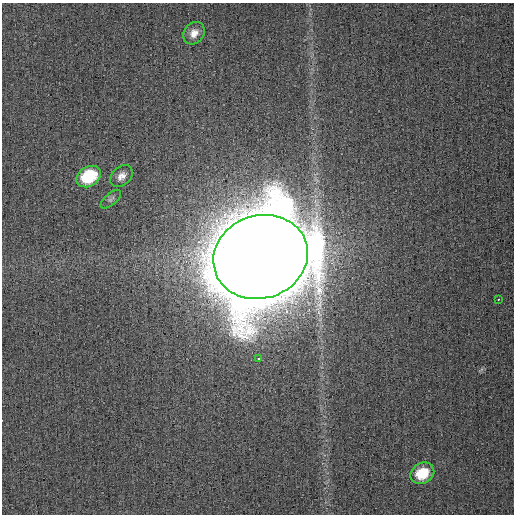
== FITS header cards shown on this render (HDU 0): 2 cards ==
NAXIS1  =                  512
NAXIS2  =                  512

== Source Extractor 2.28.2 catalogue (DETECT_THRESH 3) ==
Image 512 x 512 px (HDU 0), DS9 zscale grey, 1 PNG px = 1 image px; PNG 516 x 516 px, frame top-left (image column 1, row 512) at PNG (2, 3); each listed source drawn as its Kron ellipse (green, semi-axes under 4 px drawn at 4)
Background 0.00109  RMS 0.0028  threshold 0.00847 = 3 sigma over >= 5 px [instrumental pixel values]
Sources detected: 8; all 8 listed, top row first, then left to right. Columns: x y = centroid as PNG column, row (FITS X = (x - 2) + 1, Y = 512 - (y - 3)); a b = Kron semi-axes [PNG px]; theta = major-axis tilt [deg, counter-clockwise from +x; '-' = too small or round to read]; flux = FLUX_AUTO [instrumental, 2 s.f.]
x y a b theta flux
194 33 12 10 52 1.7
121 176 12 9 43 1.4
89 177 13 10 31 11
111 199 12 6 40 0.53
261 257 48 41 18 7500
498 299 3 2 - 0.35
258 358 3 3 - 3.4
422 473 12 10 30 5.6